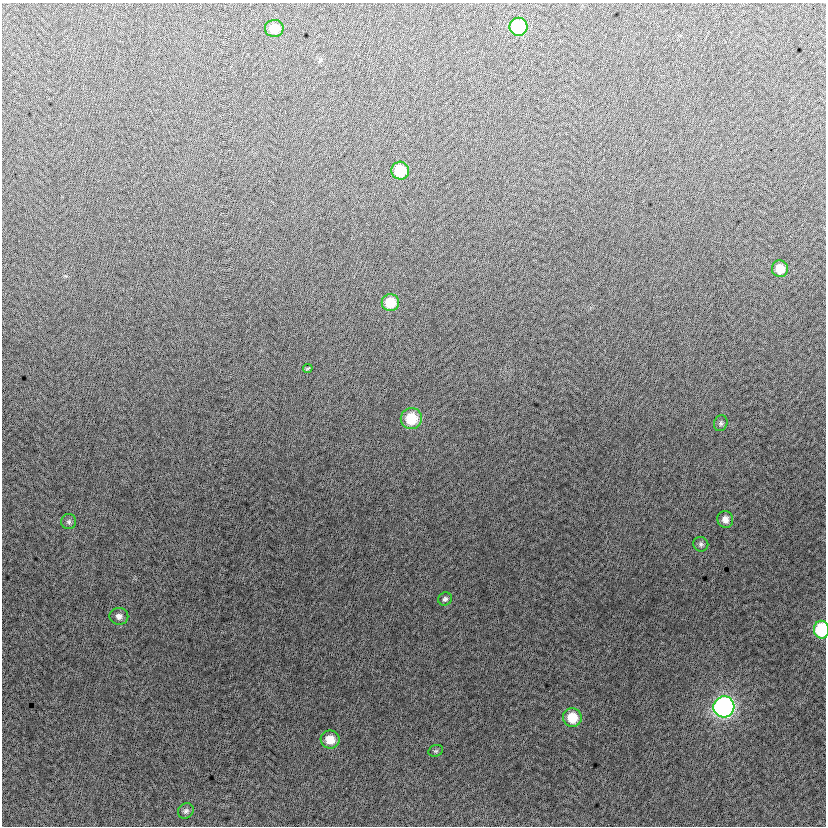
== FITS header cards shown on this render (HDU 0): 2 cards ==
NAXIS1  =                  824
NAXIS2  =                  824

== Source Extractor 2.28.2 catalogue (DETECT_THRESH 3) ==
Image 824 x 824 px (HDU 0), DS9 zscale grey, 1 PNG px = 1 image px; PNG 828 x 828 px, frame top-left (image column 1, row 824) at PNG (2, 3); each listed source drawn as its Kron ellipse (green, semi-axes under 4 px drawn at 4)
Background -7.66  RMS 12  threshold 37.3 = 3 sigma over >= 5 px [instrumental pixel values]
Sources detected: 19; all 19 listed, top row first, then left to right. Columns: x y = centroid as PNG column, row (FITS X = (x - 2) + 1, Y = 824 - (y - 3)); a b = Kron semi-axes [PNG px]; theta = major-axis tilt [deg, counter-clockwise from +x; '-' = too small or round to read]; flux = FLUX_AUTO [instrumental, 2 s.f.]
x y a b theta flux
518 27 9 9 - 62000
274 28 9 8 - 13000
400 171 9 9 - 27000
780 269 8 8 - 12000
390 303 8 8 - 20000
308 368 5 2 - 1100
411 419 11 10 - 26000
721 423 8 6 68 2200
725 519 8 8 - 5300
69 522 7 7 - 2300
701 544 7 7 - 2200
445 599 7 6 - 2200
119 616 9 8 - 4200
821 630 9 7 -88 50000
724 707 10 10 - 280000
572 718 9 9 - 20000
330 740 9 9 - 13000
436 751 7 5 20 1300
186 811 8 7 - 2400
At the frame edge (FLAGS 8, measured only in part): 1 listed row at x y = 821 630